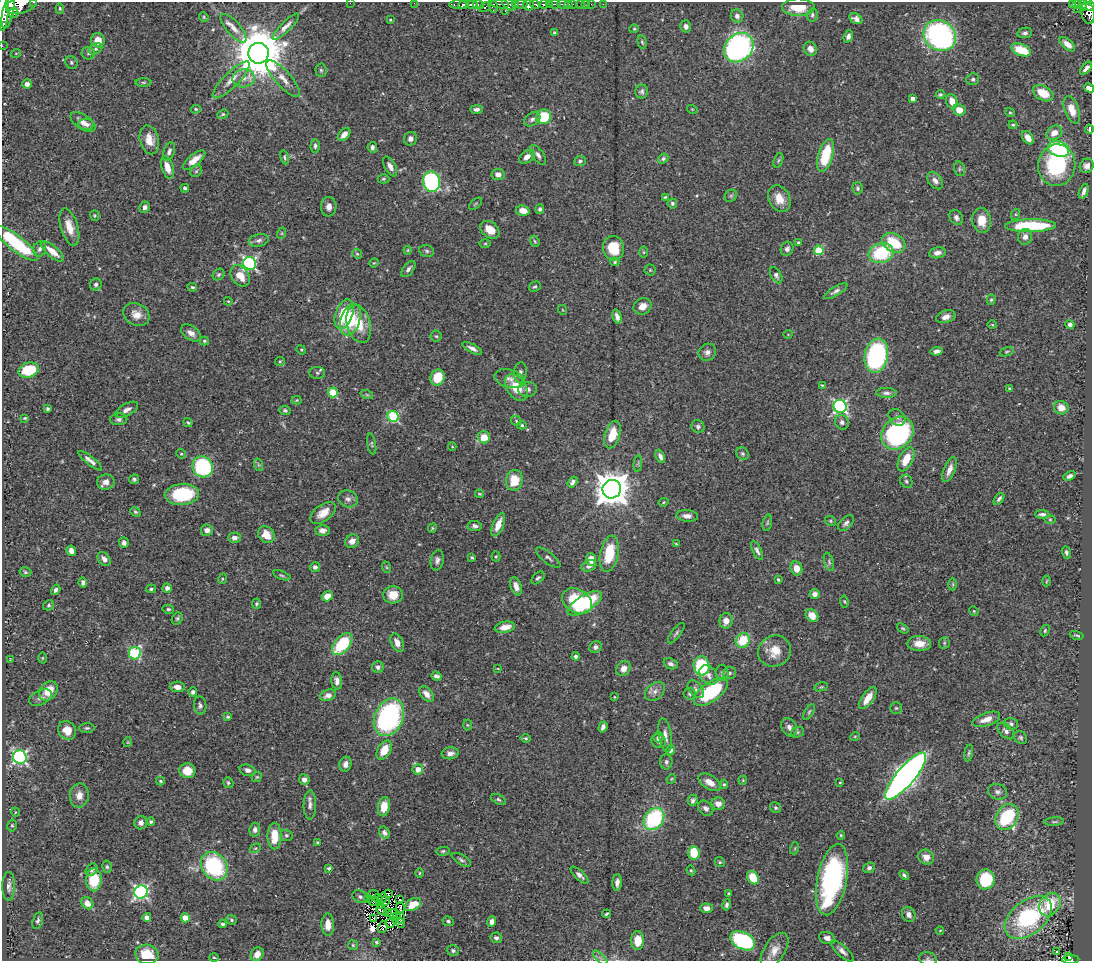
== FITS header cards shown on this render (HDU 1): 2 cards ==
NAXIS1  =                 1090
NAXIS2  =                  959

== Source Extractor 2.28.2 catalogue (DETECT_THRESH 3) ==
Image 1090 x 959 px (HDU 1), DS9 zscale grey, 1 PNG px = 1 image px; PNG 1094 x 963 px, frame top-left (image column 1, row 959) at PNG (2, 2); each listed source drawn as its Kron ellipse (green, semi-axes under 4 px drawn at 4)
Background 0.471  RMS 0.021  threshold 0.0621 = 3 sigma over >= 5 px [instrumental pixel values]
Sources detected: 484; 2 with non-positive FLUX_AUTO (blend fragments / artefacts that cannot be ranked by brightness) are neither listed nor drawn; the other 482 listed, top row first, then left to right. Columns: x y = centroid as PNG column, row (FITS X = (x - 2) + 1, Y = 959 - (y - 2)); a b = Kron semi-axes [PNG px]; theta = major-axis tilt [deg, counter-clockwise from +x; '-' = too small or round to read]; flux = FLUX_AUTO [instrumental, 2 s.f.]
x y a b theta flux
33 2 3 2 - 47
350 3 2 2 - 12
414 3 2 2 - 7.5
458 4 9 3 0 230
473 4 6 3 0 420
500 4 9 3 -7 170
509 4 8 5 -33 180
516 4 3 3 - 67
521 4 6 3 -5 82
535 4 5 3 - 200
543 4 4 3 - 180
550 4 4 3 - 160
555 4 6 3 -7 220
563 4 6 3 -8 100
569 4 3 2 - 19
572 4 3 2 - 35
580 4 3 2 - 20
586 4 2 2 - 5.6
591 4 2 2 - 6.7
603 4 2 2 - 4.8
1072 4 4 3 - 22
1077 4 4 3 - 86
1083 4 3 3 - 57
21 5 16 8 17 1500
463 5 5 3 - 380
479 5 5 4 - 88
528 5 5 5 - 590
493 6 7 4 -81 140
1090 6 5 3 - 170
485 7 6 3 28 140
798 7 16 8 0 30
60 8 5 4 - 1.9
1084 8 4 2 - 28
3 9 22 5 88 2200
1077 9 2 2 - 4
8 11 17 5 77 2200
505 11 2 2 - 36
13 13 5 5 - 250
1088 13 11 6 -79 390
812 15 7 5 81 2.8
737 16 7 6 - 6.3
204 17 5 4 - 1.5
856 19 7 5 -31 6.1
390 20 3 3 - 1.5
286 26 18 5 45 7.6
686 26 6 5 - 5.9
234 28 18 7 -49 10
634 29 4 4 - 1.6
555 33 4 3 - 3.1
1025 33 7 5 11 3.8
848 36 6 4 70 4.6
940 36 17 14 -34 320
98 40 7 6 - 20
642 42 7 4 -78 2.1
1067 44 9 4 -40 8.8
2 46 2 2 - 5.4
739 48 16 13 45 390
96 49 7 5 26 2.7
810 49 7 6 - 7.6
1021 50 10 6 -21 39
16 53 5 3 - 1.1
88 53 6 6 - 3.2
259 53 10 10 - 8600
71 62 7 6 - 3
1086 68 8 3 51 5.5
321 70 6 5 - 2.6
244 78 11 9 2 13
283 79 23 8 -48 15
973 79 6 5 - 3
231 80 25 7 45 16
143 82 8 4 0 2.2
27 84 4 4 - 7.9
1089 88 5 4 - 6.2
642 92 7 6 - 3.7
1043 93 11 7 -29 29
940 95 4 3 - 2.2
913 99 4 4 - 7.3
952 101 7 5 -70 15
196 109 5 4 - 1.9
476 109 6 4 0 4
692 109 5 3 - 1.2
959 110 6 5 - 18
1072 110 14 7 -70 17
1010 112 5 4 - 2
223 114 5 4 - 2.1
544 117 7 7 - 61
532 119 9 6 34 4.9
83 122 14 7 -34 9.2
86 124 8 5 -1 4.8
1013 125 4 3 - 1.8
1089 129 4 3 - 2.8
1054 133 8 6 33 13
344 134 7 5 49 10
1028 138 7 5 -56 11
410 139 7 6 - 6.1
149 140 15 9 -76 16
315 146 7 4 88 3.4
372 147 5 4 - 4.7
1059 149 11 7 -19 170
169 151 9 5 70 4.8
538 155 11 5 -54 5.6
826 155 17 7 74 60
284 157 7 4 -79 2.2
527 157 9 5 38 10
663 159 5 4 - 2.8
194 160 13 5 39 16
778 160 7 4 70 2.1
580 161 6 5 - 3.2
1057 165 21 18 82 130
390 166 11 5 -61 7.5
1087 166 7 6 - 8.5
167 167 11 6 -73 14
960 169 7 5 -75 2.6
196 171 6 5 - 2.2
498 174 6 5 - 8.2
383 179 6 4 0 2.1
935 181 10 6 -50 7.2
431 182 10 8 -78 200
185 188 4 3 - 3.1
857 188 6 5 - 2.8
1084 191 8 3 68 5.8
731 196 7 5 44 2.3
665 197 4 3 - 1.6
779 198 14 10 -62 19
672 203 5 4 - 2.9
475 204 8 3 42 1.7
145 207 6 5 - 5.5
329 207 10 7 88 7.5
540 209 5 4 - 3.2
523 211 7 5 -14 11
1016 214 5 3 - 1.6
95 215 5 4 - 1.7
956 217 8 6 -52 5.1
982 220 12 9 -83 22
1031 226 25 6 1 110
69 227 19 8 -73 21
490 230 10 7 -38 18
282 233 6 3 71 1.7
1025 237 8 7 - 8.1
259 240 10 6 12 4.8
535 241 6 4 -67 1.8
16 243 26 7 -38 120
798 243 4 4 - 2.5
894 243 12 9 -30 50
485 244 6 4 1 1.8
613 248 12 10 -80 40
39 249 8 6 72 4.3
787 249 7 6 - 4.4
408 250 4 4 - 1.4
819 250 5 4 - 64
52 251 14 5 -40 18
427 251 7 5 -18 2.9
644 252 6 4 -89 1.7
881 253 12 9 17 83
937 253 8 5 9 6.6
357 254 5 4 - 1.9
615 262 4 4 - 1.8
250 263 7 6 - 250
374 263 5 4 - 1.3
408 269 9 5 52 4.9
650 270 5 5 - 1.8
218 275 6 5 - 2.7
776 275 9 5 -60 3.6
240 276 11 8 -54 22
96 285 6 5 - 3.5
192 287 5 3 - 2.2
535 287 6 5 - 2.2
836 291 13 4 31 5.6
991 300 5 4 - 2
228 301 4 3 - 1.2
642 306 9 8 - 13
563 310 5 3 - 1.1
136 314 14 11 -30 14
344 314 15 8 69 58
617 317 8 4 -75 6.3
946 317 10 6 16 7.7
350 320 16 9 72 52
359 324 19 11 -74 34
992 325 5 3 - 1.2
1070 325 5 4 - 4.6
191 333 11 6 -36 8.8
788 334 4 3 - 0.96
436 336 5 5 - 2
204 341 5 4 - 2.1
472 348 11 4 -27 5.6
301 350 5 4 - 1.6
936 351 6 4 7 5.7
707 352 9 8 - 6.5
1007 352 7 4 20 2.4
876 356 17 11 79 210
280 361 5 4 - 1.5
29 370 10 7 17 56
520 372 10 6 85 5
317 373 8 6 1 2.9
438 378 8 7 - 36
510 379 15 9 -15 9.5
822 385 4 3 - 1
516 387 15 9 -56 31
528 389 9 7 5 5.9
1010 389 4 3 - 2.7
333 392 5 5 - 55
886 393 10 5 -2 5
367 395 6 4 -19 2.2
297 400 5 4 - 1.5
840 406 7 6 - 280
1061 408 7 6 - 14
48 409 3 3 - 3.2
127 410 12 6 29 7.1
285 410 5 5 - 2.9
393 417 6 5 - 130
897 417 9 7 -44 5.5
25 418 3 3 - 1.4
119 419 8 6 2 4
516 421 5 4 - 2.3
842 422 7 6 - 4.9
188 423 5 3 - 1.7
522 425 5 4 - 1.9
698 427 7 6 - 3.7
897 433 18 14 46 230
612 435 14 7 73 33
484 437 6 6 - 21
372 444 10 4 -80 2.7
452 447 4 3 - 0.93
181 454 5 4 - 1.8
742 454 7 5 -45 3.2
660 456 7 4 -65 5.3
906 459 13 7 63 26
90 461 14 4 -38 7
638 464 8 3 85 1.8
259 465 6 4 -70 2.4
203 467 11 10 - 150
949 470 13 5 68 9.8
1069 476 6 4 22 5.5
134 479 5 5 - 2.9
514 480 10 8 80 32
906 481 7 6 - 2.9
106 482 9 7 9 8.9
573 482 6 4 53 5
612 489 9 9 - 3100
182 494 17 10 5 91
479 494 4 3 - 1.6
348 499 10 8 -19 6.5
999 499 7 3 53 3
664 502 5 3 - 1.3
135 512 6 4 -38 2.1
323 513 15 8 36 16
1042 514 7 4 0 4.4
687 516 11 6 -4 8.4
1050 519 6 4 0 1.8
830 521 6 4 -23 2
767 523 8 4 77 2.5
846 523 9 5 45 4.3
498 525 12 5 67 16
475 526 7 5 -4 4.1
432 528 5 3 - 1.5
207 530 6 5 - 7.1
322 530 7 5 0 7.5
266 535 9 7 -45 20
234 538 6 5 - 6.3
352 541 7 6 - 8
124 543 5 4 - 5.5
676 544 4 4 - 1.7
71 551 5 4 - 7.9
757 551 10 4 -64 4.5
1066 552 6 4 -70 3.2
609 554 18 9 79 49
496 557 5 4 - 1.8
472 558 3 3 - 1.8
548 558 15 5 -38 4.6
104 559 8 5 -53 6.5
437 560 10 6 78 5.3
591 560 6 5 - 14
829 562 9 4 -73 2.9
589 566 7 5 20 6.4
315 567 5 5 - 5.2
386 567 6 3 -71 1.7
796 568 7 6 - 15
25 572 6 4 -15 2.2
282 575 9 3 -19 2.3
538 578 8 4 43 3.2
222 579 5 3 - 1.4
778 580 3 2 - 1.6
1047 581 5 3 - 1.3
83 582 5 4 - 3.5
953 584 6 4 -90 1.9
516 586 9 5 -71 10
167 588 4 4 - 5.5
151 589 5 3 - 1.9
56 590 5 4 - 3.7
815 594 5 5 - 7.3
393 595 10 8 4 23
327 596 6 5 - 14
577 601 16 11 -31 62
844 601 6 4 -81 1.8
257 604 5 4 - 2.4
585 604 19 8 31 130
49 605 6 5 - 2.4
168 609 6 4 -13 2.2
974 611 5 4 - 1.5
812 615 7 5 -43 15
177 619 6 5 - 2.5
726 621 8 6 78 9.4
505 627 10 5 12 14
903 628 6 4 -36 2
1045 631 6 4 64 2.1
676 633 12 4 53 3.5
1077 635 7 3 -14 1.9
743 640 7 6 - 40
397 643 10 6 -64 11
944 643 6 5 - 2.7
342 644 13 7 50 76
919 644 12 7 -3 16
595 647 6 5 - 4.3
774 651 17 15 24 24
135 653 6 6 - 140
576 656 4 4 - 4.4
42 658 5 3 - 1.3
10 659 3 2 - 0.82
671 664 7 5 -22 4.7
702 666 9 8 - 83
378 667 6 6 - 3.7
498 669 4 2 - 1
623 669 8 6 46 11
722 673 8 6 -89 3.6
729 673 7 6 - 3.6
709 675 11 8 -48 8
436 676 5 4 - 3.9
337 681 9 5 -85 7.2
177 687 7 5 -4 9.1
821 687 7 3 12 1.6
696 689 10 6 -50 4.8
48 691 11 8 51 24
655 691 11 8 40 7.9
193 692 5 4 - 4
711 692 19 9 36 110
426 694 9 5 -50 8.7
690 694 6 6 - 2.8
328 695 8 5 19 7.6
614 697 4 2 - 0.96
40 698 12 7 26 6.3
868 698 13 6 55 17
200 705 9 6 -83 4
896 708 5 5 - 2.1
809 712 9 3 58 2.2
228 717 4 3 - 2.3
389 717 19 14 66 260
986 719 14 6 19 12
1011 724 7 5 -15 3.3
467 725 5 3 - 1.4
603 727 5 4 - 5.8
789 727 9 7 -63 6.5
87 728 7 5 1 2.6
67 730 10 8 -50 16
1006 731 10 6 -45 5.1
797 732 7 5 21 2.5
665 735 17 6 -80 8.8
855 736 5 3 - 1.2
658 737 5 5 - 3.1
525 738 5 3 - 2
1021 738 7 5 -45 2.7
659 741 8 6 -37 7
128 742 5 3 - 1.1
384 750 10 6 59 23
670 750 5 4 - 3.6
450 753 8 6 7 6.9
969 753 9 3 79 2.3
20 757 7 6 - 320
666 762 7 6 - 3.9
345 764 7 6 - 8.7
418 769 5 5 - 14
248 770 8 5 -16 5.8
187 771 8 7 - 25
906 776 30 9 50 1000
257 777 5 4 - 1.8
671 779 5 4 - 1.6
304 780 5 5 - 7.1
743 780 4 3 - 1.2
160 781 4 3 - 1.7
710 782 12 7 -32 13
840 782 3 3 - 1.4
228 783 6 5 - 2.4
724 784 4 4 - 1.9
997 792 10 7 -17 5
79 795 12 9 84 12
498 799 8 4 -29 2.6
693 800 6 4 68 3.5
718 804 7 6 - 10
310 805 14 6 89 6.7
384 807 10 6 81 22
706 808 9 6 -45 5.8
776 808 6 5 - 2.3
15 812 4 3 - 1
1007 817 14 10 58 110
654 819 12 9 53 140
151 822 4 4 - 2.3
1054 822 9 4 5 2.6
141 823 7 6 - 6.4
12 826 6 5 - 2.2
255 830 7 5 82 4.7
384 832 6 5 - 4.8
286 835 6 5 - 2.9
841 835 4 4 - 1.5
275 836 13 7 90 30
317 842 4 3 - 1.4
255 848 6 4 29 1.8
795 848 6 4 72 1.7
443 851 6 4 10 2.3
694 853 7 5 -85 40
926 857 8 7 - 9.5
461 860 11 5 -30 3.9
720 862 5 4 - 2.2
214 866 15 12 -56 130
107 867 6 5 - 2.6
329 868 4 3 - 2.3
869 868 6 5 - 4
92 870 7 5 50 3.5
691 870 5 3 - 1.6
419 873 4 3 - 1.1
580 875 11 4 -42 5.7
904 875 6 4 -46 3.2
753 878 7 5 -60 35
986 879 10 9 - 71
94 880 11 8 88 49
832 880 36 14 79 280
617 882 8 4 86 6.2
9 886 14 6 89 6.4
141 892 7 6 - 320
388 893 2 2 - 0.67
373 894 5 2 - 1.1
728 894 4 3 - 1.9
360 897 8 6 -29 3.5
369 898 3 2 - 1.2
383 898 5 2 - 1.3
378 899 5 2 - 0.73
400 900 3 2 - 1.4
373 901 5 2 - 1.3
385 901 5 2 - 1.9
87 903 6 5 - 12
1050 904 12 10 56 51
380 905 4 2 - 1.9
413 905 9 6 30 20
727 905 6 4 77 3.4
400 907 5 3 - 3.2
706 908 6 5 - 7.3
382 910 6 4 -41 1.2
387 912 3 2 - 0.22
392 914 5 2 - 0.28
607 914 4 3 - 1.9
909 914 8 6 -63 6.1
147 917 4 4 - 5.8
397 917 2 2 - 1.7
185 918 4 4 - 21
373 918 3 2 - 1.3
400 918 5 2 - 2.5
1028 918 27 16 39 170
38 920 8 5 73 3.6
232 920 5 4 - 2.5
448 921 5 4 - 2.7
492 922 5 4 - 6.9
400 923 5 2 - 1.8
223 924 4 4 - 2.9
390 924 5 2 - 0.8
328 925 11 6 -89 14
383 927 6 4 73 1.2
940 930 4 2 - 0.93
496 938 5 5 - 4.2
827 938 8 6 -19 7.2
638 941 9 6 87 24
743 941 13 8 -27 190
376 942 4 3 - 2
353 945 5 5 - 2
453 950 6 5 - 3.3
775 950 20 10 57 16
842 951 14 5 -43 7
1057 951 3 3 - 2.6
147 954 12 9 -13 34
257 954 7 6 - 11
1069 957 3 3 - 18
214 958 5 3 - 1.5
600 958 9 3 -45 2.9
928 959 9 6 -16 3.4
1071 960 8 3 2 100
At the frame edge (FLAGS 8, measured only in part): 11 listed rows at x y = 33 2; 350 3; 414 3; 21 5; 1090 6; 3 9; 2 46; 1089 88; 1089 129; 928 959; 1071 960
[2 non-positive-flux detections neither listed nor drawn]